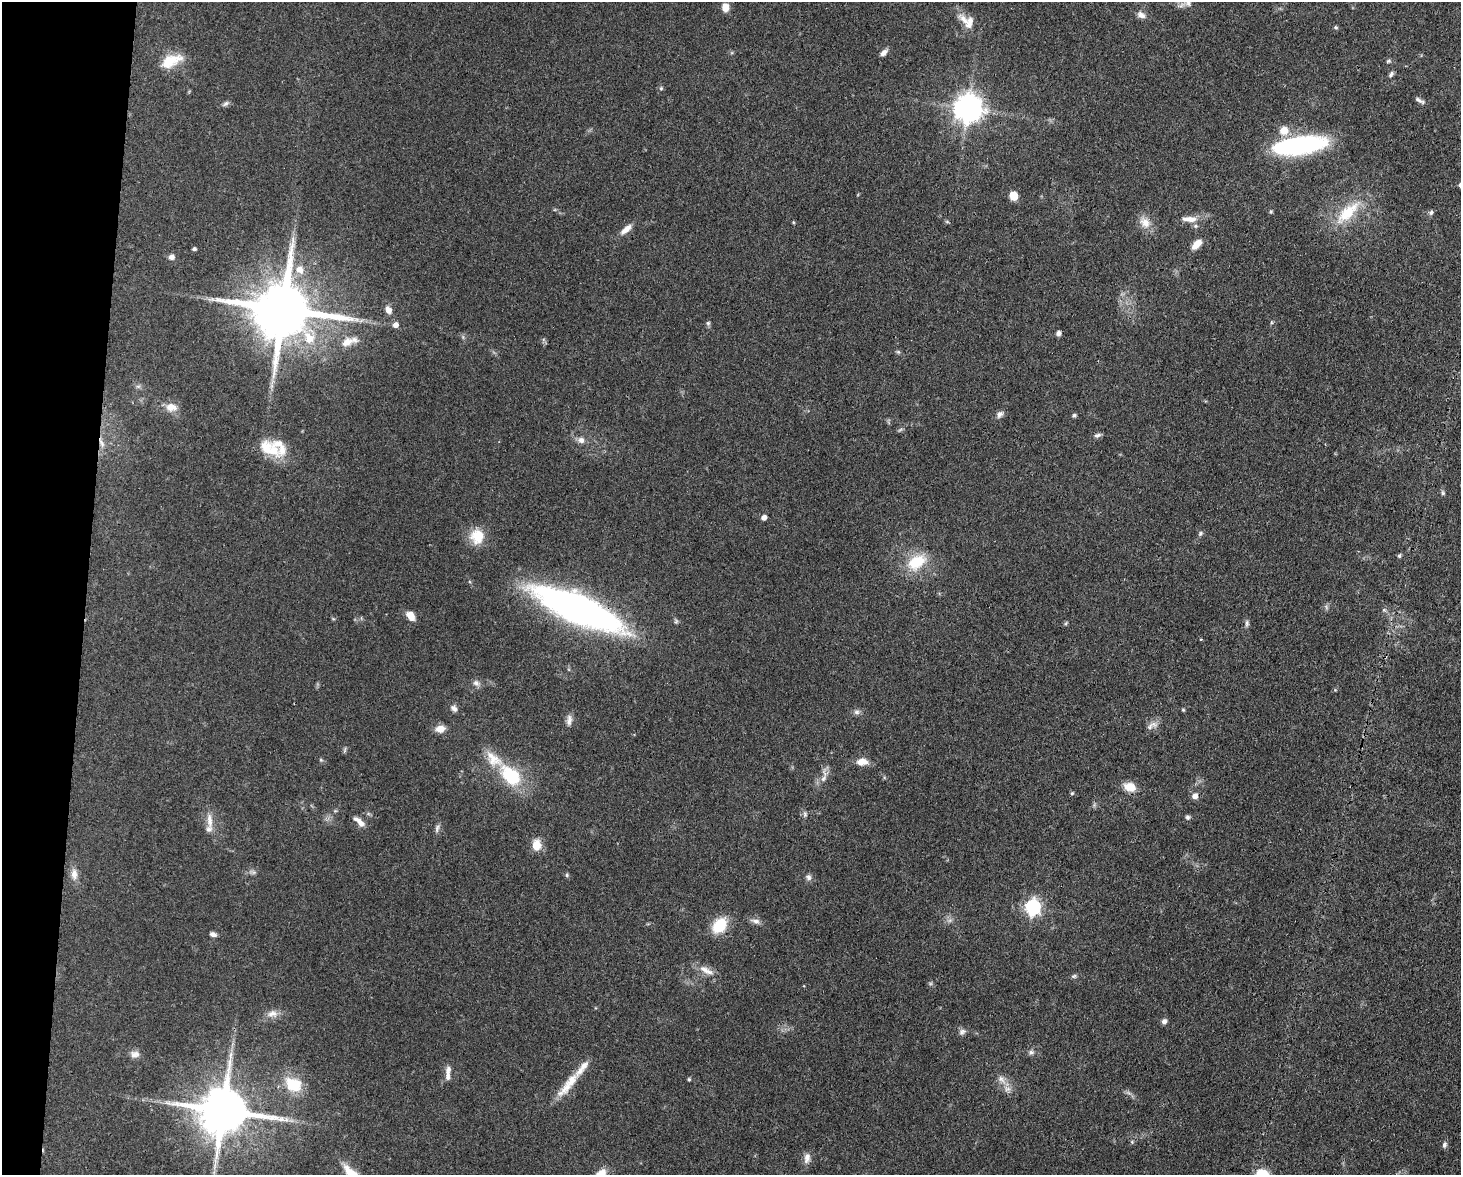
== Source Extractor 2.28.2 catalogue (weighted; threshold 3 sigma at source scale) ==
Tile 7 of 3 x 4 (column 1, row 3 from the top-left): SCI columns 305-1763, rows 1249-2421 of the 4864 x 4844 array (HDU 1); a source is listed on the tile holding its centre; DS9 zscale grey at full resolution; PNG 1463 x 1177 px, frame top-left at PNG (2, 2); no overlay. Shown black and unused: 6% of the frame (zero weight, under 3 of 4 exposures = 9% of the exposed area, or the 3 px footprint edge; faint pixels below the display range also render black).
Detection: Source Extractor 2.28.2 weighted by HDU 2 'WHT'; one run over the whole footprint, this tile lists its part. Background 0.0931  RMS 0.0046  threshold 0.0207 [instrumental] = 3 sigma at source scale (4.5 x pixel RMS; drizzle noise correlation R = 1.50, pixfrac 1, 0.05/0.05 arcsec/px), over >= 5 px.
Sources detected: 116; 13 inside a brighter listed object's ellipse — not listed separately; the other 103 listed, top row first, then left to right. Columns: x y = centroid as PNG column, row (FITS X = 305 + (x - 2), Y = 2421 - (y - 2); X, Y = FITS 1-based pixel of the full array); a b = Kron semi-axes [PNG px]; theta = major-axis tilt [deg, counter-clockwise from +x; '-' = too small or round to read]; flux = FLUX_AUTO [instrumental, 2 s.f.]
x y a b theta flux
1188 3 14 11 25 3.7
725 7 8 7 - 5
1141 15 12 8 -26 2.5
964 19 25 9 -46 5.4
1336 27 6 4 -22 0.65
884 53 9 6 40 2.1
171 61 28 14 23 10
1388 61 6 5 - 0.72
1391 74 8 5 55 1.1
661 88 5 5 - 0.67
1419 100 14 4 -28 1.5
226 104 9 6 32 1.2
968 108 9 9 - 620
1284 131 12 12 - 5.4
1299 145 50 16 7 70
1014 196 8 7 - 5.5
1271 212 5 4 - 0.55
1348 212 42 15 43 18
1431 212 7 5 89 1
1189 219 21 7 -2 4.5
793 222 5 3 - 0.43
947 222 6 4 -2 0.6
1145 222 17 12 -49 5.1
626 229 18 7 40 3.6
1197 244 12 7 46 5.1
194 249 4 3 - 1.1
171 257 6 6 - 2.1
299 269 11 9 -56 4.4
282 309 19 16 -11 4000
388 310 8 6 -66 3.1
708 323 6 6 - 0.85
395 325 6 5 - 2.6
1058 333 5 5 - 1.8
347 342 17 11 31 4.9
898 352 6 5 - 0.75
138 386 7 4 0 0.96
171 407 14 10 -10 5.3
1000 414 10 7 52 1.8
1074 415 5 4 - 0.84
900 430 7 4 20 0.74
1097 435 9 5 17 1.3
581 440 10 8 -23 2.3
101 443 15 6 -66 2.4
280 446 33 21 -55 12
1443 493 8 5 -85 0.87
764 517 5 4 - 2.6
1200 533 7 6 - 0.97
477 536 19 17 76 10
1399 556 5 4 - 0.83
917 562 29 18 33 16
578 609 70 20 -23 250
410 616 10 7 -55 5.2
1066 623 6 4 71 0.58
1247 623 8 5 82 1.2
1201 639 3 3 - 0.47
476 683 10 8 -35 1.9
454 708 9 7 -48 1.9
1183 710 4 4 - 0.5
857 712 9 6 -1 1.4
569 720 15 7 84 2.3
1150 726 13 6 51 2.3
440 729 9 7 10 5
345 750 8 4 81 0.74
321 760 6 4 -44 0.62
862 762 14 9 3 4.6
511 775 25 15 -44 26
823 778 12 7 58 2.7
1130 787 13 9 -18 6.6
1072 793 5 4 - 0.69
1195 796 7 6 - 2.5
335 811 6 4 18 0.57
805 814 9 5 -81 1.1
1187 817 6 5 - 1
209 820 25 7 -84 4.6
360 823 14 7 -49 3.1
437 828 13 5 73 1.5
536 845 13 10 88 6.2
252 872 11 4 -5 1.2
74 874 17 9 -87 3.6
567 875 6 5 - 0.74
808 877 9 8 - 1.6
1033 907 7 6 - 120
950 920 7 4 19 1.1
755 921 13 7 -13 2.2
720 925 20 14 52 12
213 934 8 5 -17 1.6
704 969 15 9 -21 3.9
1074 976 7 5 15 0.86
272 1014 16 10 8 3.9
1164 1021 7 6 - 1.7
962 1032 10 7 44 1.6
1031 1052 8 6 10 1.3
135 1054 12 10 3 2.7
448 1075 16 6 88 2.4
689 1079 4 4 - 0.6
1001 1079 16 7 -44 3.4
293 1084 23 17 -29 13
566 1087 36 11 48 9.1
223 1111 15 14 - 2600
1132 1142 5 5 - 0.61
1444 1145 8 6 73 1.2
807 1158 15 8 78 2.9
1262 1174 12 10 -7 11
Overlapping masked pixels (flux is a lower limit): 2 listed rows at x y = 101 443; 578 609
Isophote crosses this tile's border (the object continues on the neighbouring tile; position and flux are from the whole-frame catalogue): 2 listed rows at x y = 1188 3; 1262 1174